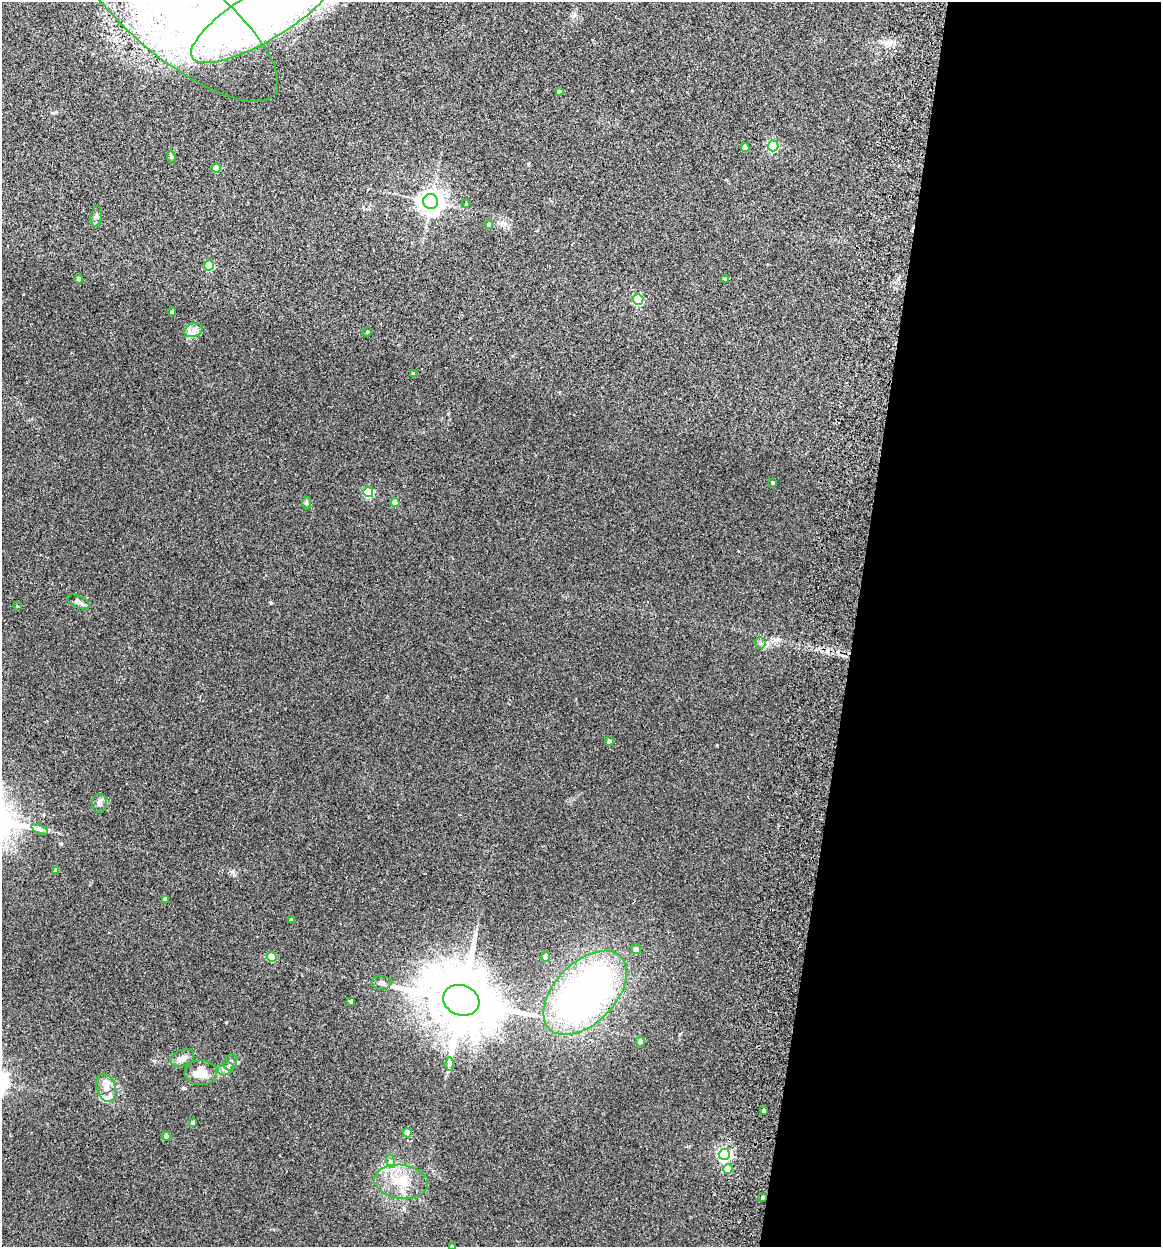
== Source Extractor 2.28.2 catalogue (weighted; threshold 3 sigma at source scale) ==
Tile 12 of 4 x 4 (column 4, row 3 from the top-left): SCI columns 3656-4814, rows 1259-2503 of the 5112 x 5007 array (HDU 1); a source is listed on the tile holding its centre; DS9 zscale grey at full resolution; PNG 1163 x 1249 px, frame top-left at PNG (2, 2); each listed source drawn as its Kron ellipse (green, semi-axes under 4 px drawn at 4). Shown black and unused: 26% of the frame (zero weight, under 2 of 3 exposures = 3% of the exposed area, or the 3 px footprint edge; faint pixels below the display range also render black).
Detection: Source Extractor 2.28.2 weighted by HDU 2 'WHT'; one run over the whole footprint, this tile lists its part. Background 0.0477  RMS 0.0086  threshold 0.0386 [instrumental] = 3 sigma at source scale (4.5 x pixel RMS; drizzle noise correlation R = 1.50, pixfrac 1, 0.05/0.05 arcsec/px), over >= 5 px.
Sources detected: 65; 3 inside a brighter object's white glare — neither listed nor drawn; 6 inside a brighter listed object's ellipse — not listed separately; the other 56 listed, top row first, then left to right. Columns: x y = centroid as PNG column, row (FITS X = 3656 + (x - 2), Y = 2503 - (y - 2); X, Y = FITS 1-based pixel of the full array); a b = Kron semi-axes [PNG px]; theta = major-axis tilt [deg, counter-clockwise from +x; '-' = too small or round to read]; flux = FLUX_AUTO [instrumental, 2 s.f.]
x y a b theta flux
263 15 83 25 31 140
177 16 125 43 -39 240
559 91 3 3 - 1.2
773 146 5 5 - 73
745 148 4 4 - 8.1
171 157 6 4 -73 1
216 168 4 4 - 14
431 201 7 7 - 730
466 204 4 4 - 0.8
96 216 10 5 80 2.5
489 224 4 4 - 2.9
209 266 5 5 - 34
79 279 4 4 - 7.1
725 279 4 3 - 1.2
638 300 5 5 - 64
172 312 4 4 - 1.8
193 330 9 6 20 4
367 332 5 4 - 0.85
413 374 4 3 - 2.3
773 483 4 4 - 1.5
368 492 5 5 - 50
307 503 6 4 -90 1.2
395 503 4 4 - 11
78 602 12 5 -25 3.7
17 606 4 3 - 0.62
760 643 5 5 - 1.6
609 741 5 4 - 2.2
99 803 9 7 87 3
40 829 9 4 -23 2.3
56 870 4 4 - 2.5
165 899 4 4 - 3.1
291 919 3 3 - 0.82
636 949 5 5 - 3.5
272 957 4 4 - 25
545 957 5 4 - 4.7
381 983 10 6 -1 3.1
585 993 51 30 46 330
461 1000 18 15 -21 8200
351 1001 4 3 - 2.3
640 1042 5 4 - 3.8
182 1058 12 8 21 5
231 1062 8 6 70 2.6
449 1064 7 4 -90 1.6
226 1069 8 6 23 2.9
201 1073 16 12 -2 14
106 1088 14 9 -72 6.7
763 1111 4 3 - 8.2
193 1122 4 4 - 2.4
407 1133 4 4 - 11
166 1136 4 4 - 4
724 1154 6 5 - 150
390 1161 6 4 -72 1.6
728 1169 5 4 - 16
401 1182 27 17 -7 23
763 1197 3 3 - 1.3
452 1246 3 3 - 0.84
Isophote crosses this tile's border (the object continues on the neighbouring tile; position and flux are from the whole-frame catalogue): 2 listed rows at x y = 177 16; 452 1246
Unlisted compact peaks at least as high as the median listed source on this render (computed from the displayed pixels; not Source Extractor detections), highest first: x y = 226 1022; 271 603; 233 871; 154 1061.